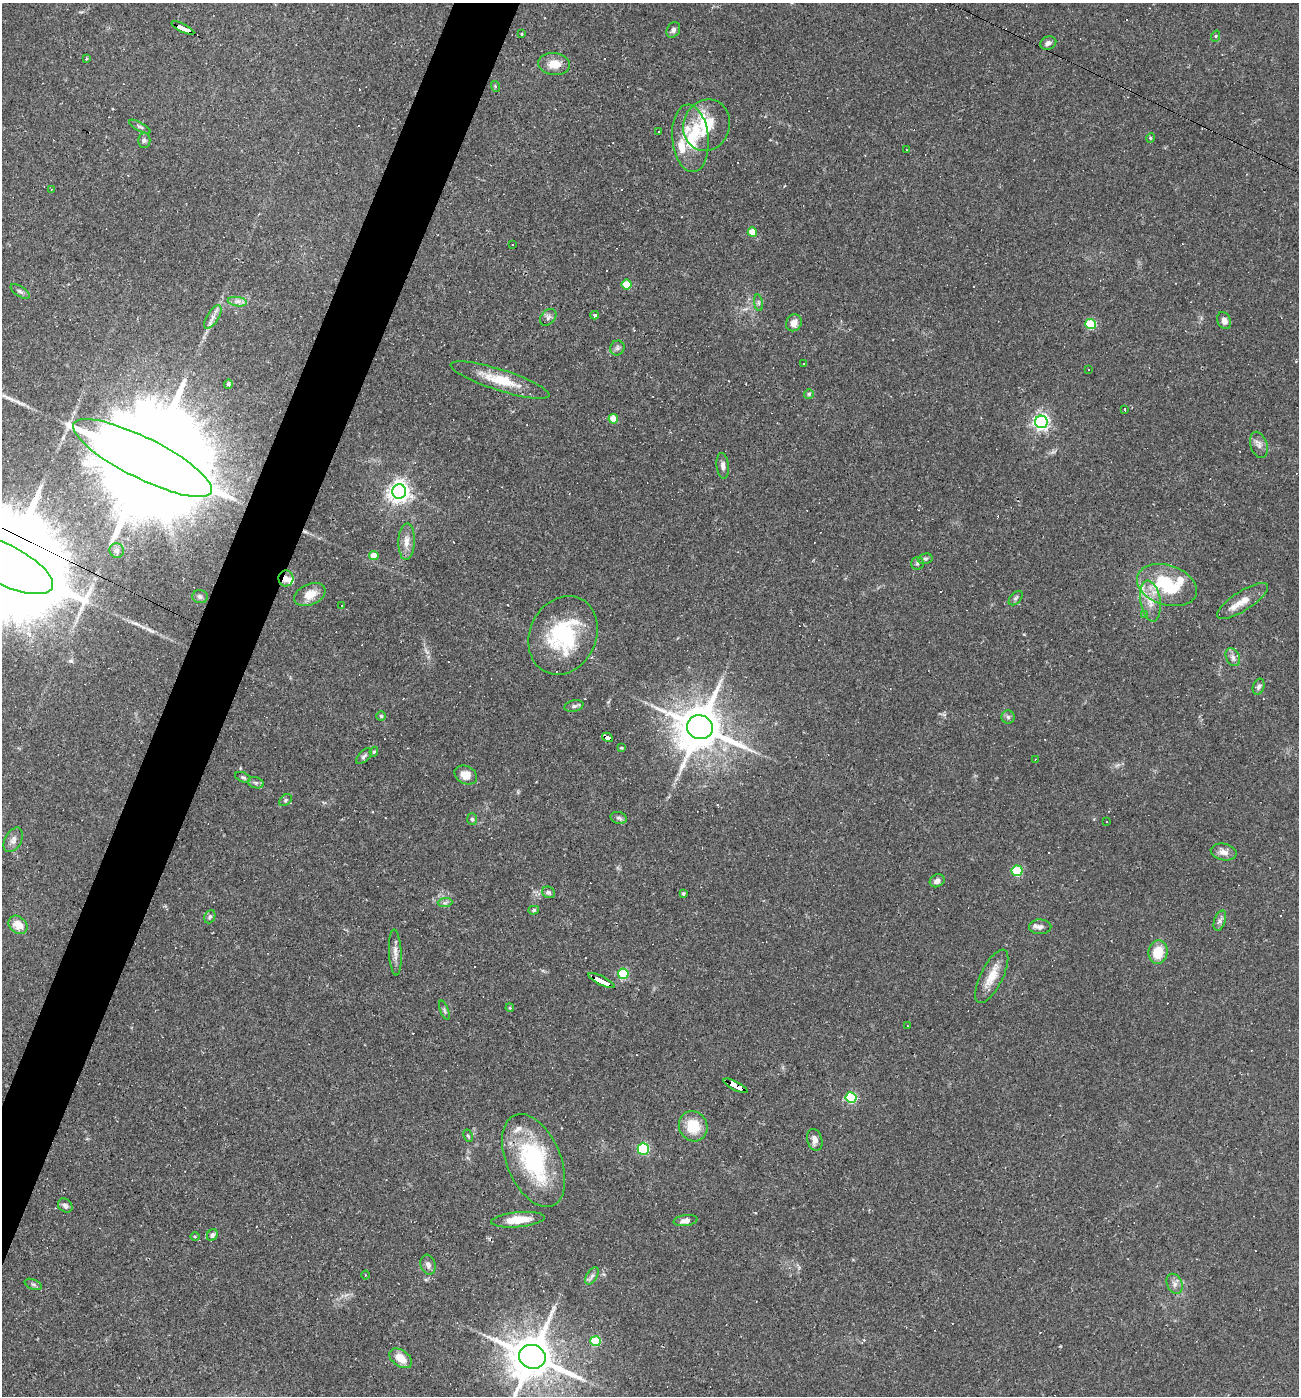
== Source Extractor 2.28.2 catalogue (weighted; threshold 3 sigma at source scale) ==
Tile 7 of 4 x 4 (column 3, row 2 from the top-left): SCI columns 2863-4159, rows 2791-4184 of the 5591 x 5579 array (HDU 1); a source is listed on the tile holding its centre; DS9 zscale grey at full resolution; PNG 1301 x 1398 px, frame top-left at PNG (2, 3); each listed source drawn as its Kron ellipse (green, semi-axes under 4 px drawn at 4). Shown black and unused: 4% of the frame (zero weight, under 2 of 3 exposures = <1% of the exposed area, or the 3 px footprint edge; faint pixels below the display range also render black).
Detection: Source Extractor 2.28.2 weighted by HDU 2 'WHT'; one run over the whole footprint, this tile lists its part. Background 0.0501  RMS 0.0055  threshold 0.025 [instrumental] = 3 sigma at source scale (4.5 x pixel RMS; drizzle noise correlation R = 1.50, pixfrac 1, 0.05/0.05 arcsec/px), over >= 5 px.
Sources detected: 158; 36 cosmic-ray / hot-pixel residue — neither listed nor drawn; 7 inside a brighter listed object's ellipse — not listed separately; the other 115 listed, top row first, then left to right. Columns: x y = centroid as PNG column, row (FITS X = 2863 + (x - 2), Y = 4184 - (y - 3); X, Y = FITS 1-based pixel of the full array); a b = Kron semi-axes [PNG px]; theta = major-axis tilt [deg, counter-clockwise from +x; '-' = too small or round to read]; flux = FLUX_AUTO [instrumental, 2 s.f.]
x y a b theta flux
183 28 12 3 -26 93
673 30 8 6 57 1.5
522 34 3 2 - 0.45
1216 36 5 3 - 0.59
1048 43 8 6 22 2
86 59 3 3 - 0.59
554 64 16 11 -6 7.2
495 86 5 3 - 0.59
707 125 26 23 69 20
140 127 12 4 -29 1.3
659 131 3 2 - 0.42
690 138 34 18 -85 25
1150 138 5 3 - 0.58
144 140 7 6 - 1.3
907 150 2 2 - 0.44
51 189 3 2 - 0.34
752 232 5 4 - 10
512 244 2 2 - 0.48
627 284 5 5 - 15
20 291 11 5 -34 1.5
237 302 9 4 -8 2.1
758 303 8 4 -82 1.1
595 315 4 4 - 1.4
213 317 13 5 58 2.9
548 317 9 7 48 1.8
1224 321 9 6 -67 2.6
794 323 9 7 57 4.4
1091 324 5 5 - 32
617 348 7 7 - 1.5
804 364 3 3 - 2.4
1088 370 3 2 - 0.41
500 380 52 10 -18 18
228 384 5 4 - 1.3
809 394 5 5 - 0.8
1125 410 3 3 - 12
613 419 4 4 - 9
1041 422 6 6 - 180
1259 445 13 8 -73 3
142 458 77 20 -27 35000
723 466 13 6 -85 2.4
399 491 7 7 - 380
406 541 18 8 87 5.2
117 550 7 7 - 1.8
374 556 4 4 - 8.3
925 559 7 5 14 1.1
2 563 56 20 -27 28000
917 563 6 6 - 1.2
286 578 8 7 - 3
1167 585 31 20 -18 35
310 595 16 10 23 7.2
200 597 8 6 -4 1.7
1016 598 8 5 47 1.3
1150 601 21 10 -81 8
1242 601 29 9 33 8
341 606 3 3 - 2.2
1144 615 4 4 - 1.3
563 635 41 33 64 49
1233 657 9 6 -63 2.4
1259 687 8 5 71 1.6
574 706 9 5 14 1.3
381 716 5 5 - 0.91
1008 717 6 6 - 1.2
700 727 13 12 - 2600
607 737 6 4 -29 39
621 748 4 3 - 0.67
374 752 5 4 - 0.78
364 756 9 5 46 1.5
1035 759 3 2 - 0.69
466 775 12 8 -28 6.2
243 777 8 4 -20 1.2
256 783 8 5 -18 1.3
285 800 7 5 43 0.91
619 818 8 6 -16 1.5
472 819 6 5 - 1
1106 821 3 2 - 0.58
13 840 13 8 61 2.8
1224 852 13 8 -11 3.8
1017 871 5 5 - 31
937 881 7 6 - 2.6
548 892 6 5 - 1.6
683 894 3 3 - 1
445 903 7 4 1 1.3
534 910 5 4 - 0.82
210 917 7 5 68 1
1220 921 10 5 72 1.9
18 925 10 8 -42 7.2
1040 927 11 7 0 2.6
1158 952 11 9 84 12
395 953 23 6 -87 3.8
623 974 5 5 - 37
992 976 29 11 63 9.6
601 981 14 3 -26 170
510 1008 4 3 - 0.51
444 1010 10 4 -68 1.1
907 1026 3 2 - 0.41
736 1086 13 4 -27 130
851 1098 5 5 - 51
693 1126 15 14 - 15
468 1136 6 4 -62 0.81
815 1140 11 7 -74 2.8
643 1149 6 5 - 57
534 1160 49 27 -67 61
65 1206 8 6 -42 1.7
518 1220 27 7 5 11
685 1221 12 5 6 2.8
212 1235 6 5 - 1.5
195 1236 5 3 - 0.49
428 1265 10 7 -73 2.4
365 1275 4 3 - 0.43
592 1276 9 5 59 1.8
33 1284 9 5 -23 1.2
1175 1284 10 7 -66 2.6
595 1341 5 5 - 23
532 1357 13 12 - 2600
401 1358 13 8 -35 7.9
Overlapping masked pixels (flux is a lower limit): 7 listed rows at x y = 183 28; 142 458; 2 563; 286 578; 607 737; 601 981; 736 1086
Isophote crosses this tile's border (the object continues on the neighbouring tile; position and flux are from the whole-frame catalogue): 3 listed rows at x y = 142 458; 2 563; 532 1357